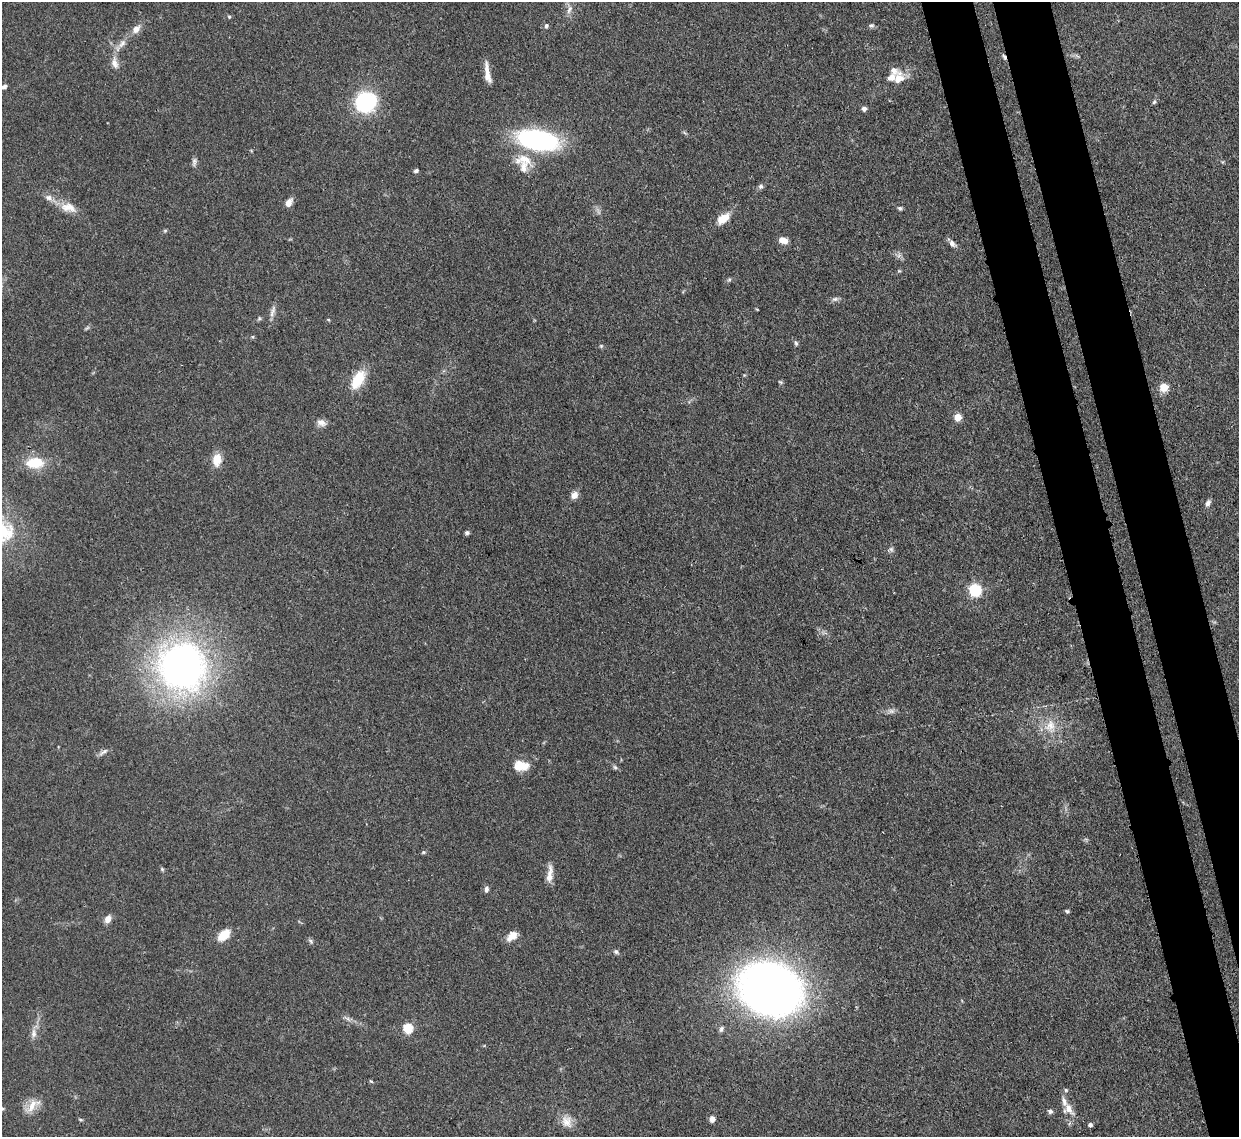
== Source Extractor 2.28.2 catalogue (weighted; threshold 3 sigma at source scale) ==
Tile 6 of 4 x 4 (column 2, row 2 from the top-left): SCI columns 1321-2557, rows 2484-3618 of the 5110 x 5091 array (HDU 1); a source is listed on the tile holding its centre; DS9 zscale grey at full resolution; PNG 1241 x 1139 px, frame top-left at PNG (2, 2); no overlay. Shown black and unused: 8% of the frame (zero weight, under 3 of 4 exposures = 9% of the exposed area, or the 3 px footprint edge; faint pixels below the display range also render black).
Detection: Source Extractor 2.28.2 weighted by HDU 2 'WHT'; one run over the whole footprint, this tile lists its part. Background 0.146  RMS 0.0052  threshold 0.0234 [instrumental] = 3 sigma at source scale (4.5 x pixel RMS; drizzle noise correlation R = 1.50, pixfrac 1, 0.05/0.05 arcsec/px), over >= 5 px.
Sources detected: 77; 4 inside a brighter listed object's ellipse — not listed separately; the other 73 listed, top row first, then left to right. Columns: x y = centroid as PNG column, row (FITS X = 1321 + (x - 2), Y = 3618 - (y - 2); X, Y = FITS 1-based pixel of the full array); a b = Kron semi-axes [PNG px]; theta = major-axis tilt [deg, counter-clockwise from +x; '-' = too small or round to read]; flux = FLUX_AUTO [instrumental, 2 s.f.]
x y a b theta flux
569 9 13 6 67 2.6
229 17 5 4 - 0.63
871 25 7 6 - 1.1
546 26 6 5 - 1
136 29 10 8 50 4
122 43 14 8 52 3.5
1004 57 8 4 -65 1
115 63 18 8 -78 4.1
487 73 26 6 -82 5.1
899 78 19 14 74 6.9
4 87 5 4 - 1.5
366 102 21 19 29 40
1154 102 6 5 - 0.93
864 109 5 5 - 2
538 140 33 15 -10 93
524 160 29 16 -9 11
194 162 12 5 85 1.7
416 171 6 4 19 1.1
761 186 6 6 - 1.2
49 198 10 8 -19 2.7
289 203 10 6 58 3.3
68 207 23 12 -13 7.5
900 208 6 5 - 0.91
723 219 15 8 38 8.5
165 231 6 4 1 0.67
783 240 10 6 -18 4.5
952 244 11 7 -43 2.2
729 280 6 4 19 0.82
835 299 9 6 10 1.5
272 311 18 5 73 2.7
259 318 6 5 - 0.77
796 343 7 5 -74 0.98
601 346 5 4 - 0.62
358 379 22 12 59 14
780 382 6 5 - 0.74
1164 387 5 5 - 17
958 417 5 5 - 11
321 423 12 8 -21 3.1
217 460 13 9 83 7.7
35 463 20 12 2 14
574 495 9 8 - 3.2
1208 503 9 6 63 1.8
467 533 6 5 - 1
891 549 6 5 - 1.1
975 590 6 6 - 71
182 667 50 48 -56 230
891 711 8 7 - 1.9
1050 726 18 14 52 8.6
103 752 15 5 32 1.9
521 766 18 12 -4 8.6
615 767 6 5 - 0.99
423 852 6 4 20 0.75
162 869 7 4 -46 0.75
549 877 14 10 73 4.5
486 889 8 5 86 1.5
1067 911 5 5 - 0.82
108 919 10 7 63 3
224 935 16 10 42 7.9
512 936 13 8 42 5.2
311 941 8 4 -43 0.96
616 952 7 5 -29 1.2
770 989 38 31 -16 510
347 1018 7 4 -19 1.4
408 1028 5 5 - 34
721 1029 8 5 72 1.4
34 1033 14 7 -86 2.8
32 1105 22 10 49 6.6
1068 1109 14 12 -59 5.3
1050 1111 6 6 - 1.3
712 1119 6 6 - 3
80 1120 7 3 -19 0.65
567 1122 16 13 -63 5.7
1090 1125 5 4 - 1.1
Overlapping masked pixels (flux is a lower limit): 1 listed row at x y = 1004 57